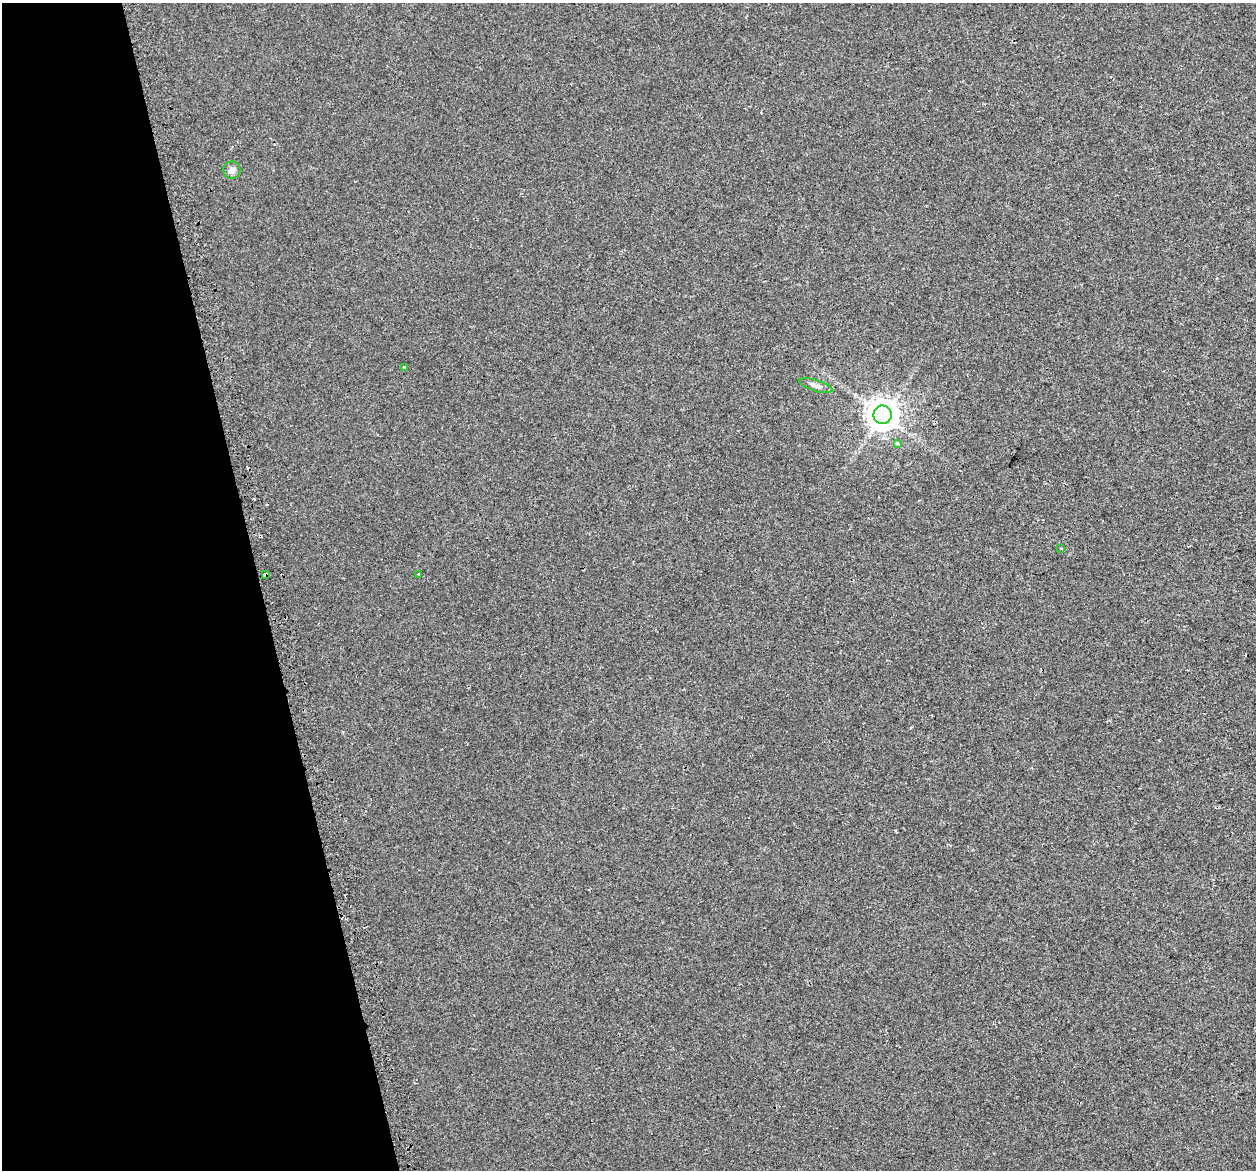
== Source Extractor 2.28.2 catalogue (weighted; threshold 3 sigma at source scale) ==
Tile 5 of 4 x 4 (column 1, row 2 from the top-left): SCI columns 30-1283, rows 2436-3603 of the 5073 x 4815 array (HDU 1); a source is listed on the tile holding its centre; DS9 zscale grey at full resolution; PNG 1258 x 1172 px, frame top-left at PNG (2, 3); each listed source drawn as its Kron ellipse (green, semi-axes under 4 px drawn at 4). Shown black and unused: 21% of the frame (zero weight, under 2 of 3 exposures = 2% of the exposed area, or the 3 px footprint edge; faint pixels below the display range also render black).
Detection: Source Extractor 2.28.2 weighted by HDU 2 'WHT'; one run over the whole footprint, this tile lists its part. Background 0.00221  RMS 0.0046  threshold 0.0207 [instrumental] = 3 sigma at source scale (4.5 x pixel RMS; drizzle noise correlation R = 1.50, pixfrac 1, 0.0396/0.0396 arcsec/px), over >= 5 px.
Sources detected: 12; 4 cosmic-ray / hot-pixel residue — neither listed nor drawn; the other 8 listed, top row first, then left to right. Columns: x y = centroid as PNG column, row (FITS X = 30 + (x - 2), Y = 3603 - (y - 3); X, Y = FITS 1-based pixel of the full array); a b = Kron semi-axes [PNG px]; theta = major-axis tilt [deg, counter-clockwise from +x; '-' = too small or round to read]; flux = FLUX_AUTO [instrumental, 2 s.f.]
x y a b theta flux
232 170 9 8 - 2.2
404 368 4 3 - 1.8
816 386 17 5 -17 2.4
883 415 9 9 - 730
897 443 3 3 - 2
1061 548 3 2 - 0.47
419 574 3 2 - 0.33
265 575 4 4 - 5.3
Overlapping masked pixels (flux is a lower limit): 1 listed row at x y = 265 575